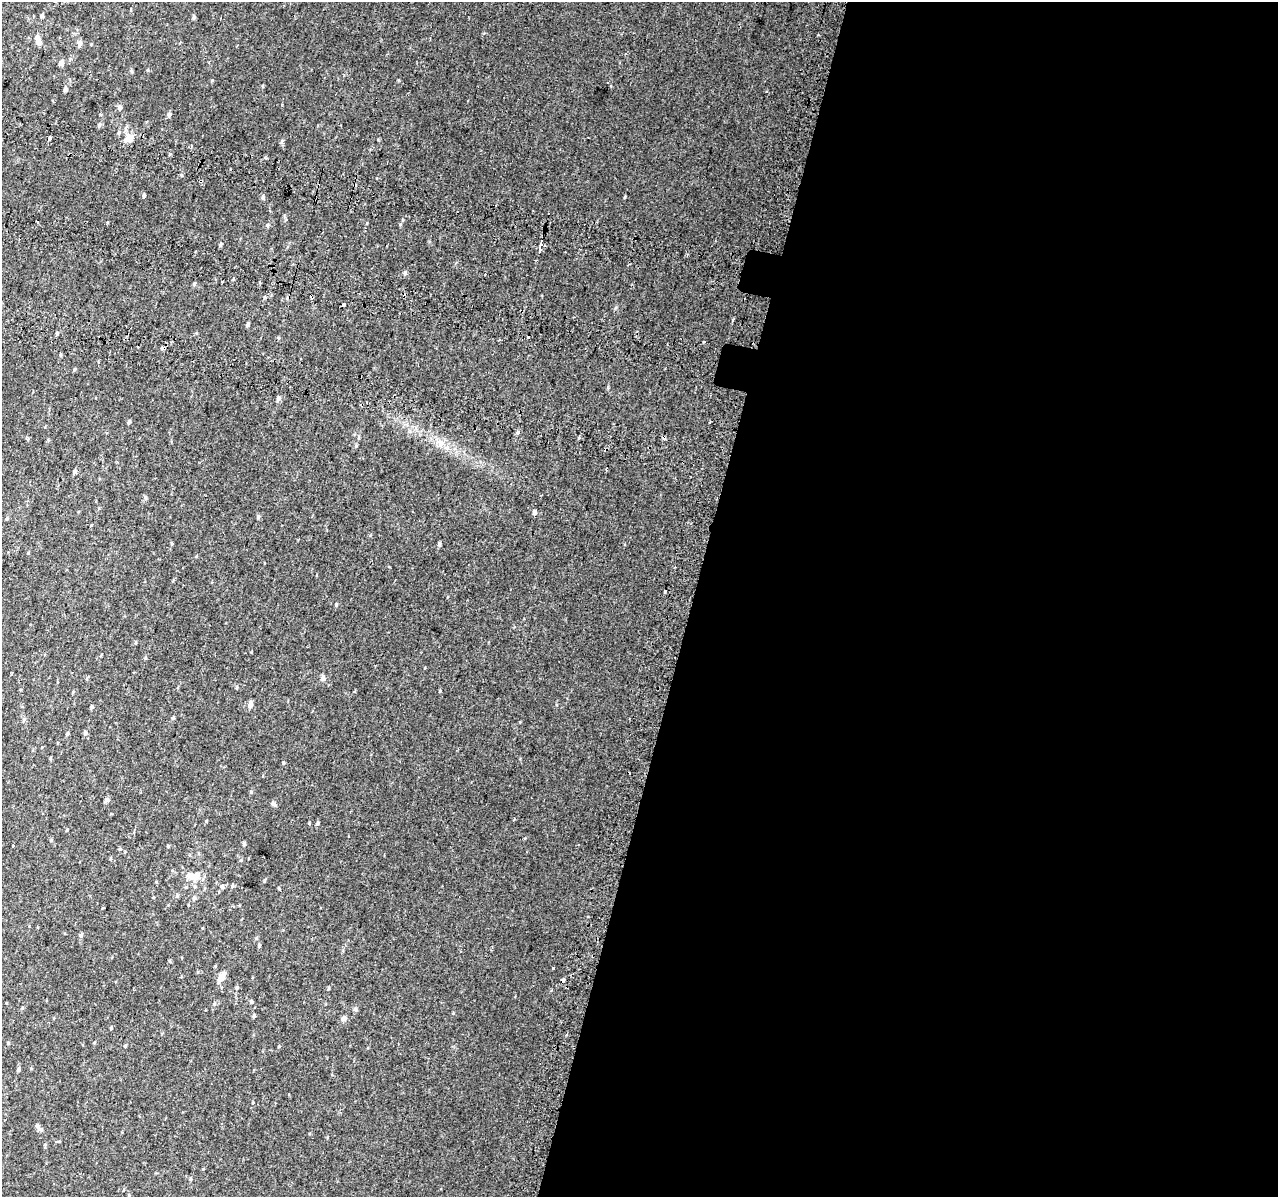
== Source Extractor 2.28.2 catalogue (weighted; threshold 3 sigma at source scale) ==
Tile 12 of 4 x 4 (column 4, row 3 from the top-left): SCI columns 3882-5157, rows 1526-2720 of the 5221 x 5500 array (HDU 1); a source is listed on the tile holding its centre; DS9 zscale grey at full resolution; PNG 1280 x 1199 px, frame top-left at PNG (2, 2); no overlay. Shown black and unused: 46% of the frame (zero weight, under 2 of 3 exposures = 6% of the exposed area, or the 3 px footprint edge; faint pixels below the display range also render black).
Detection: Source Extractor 2.28.2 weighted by HDU 2 'WHT'; one run over the whole footprint, this tile lists its part. Background 0.014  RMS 0.0065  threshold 0.0293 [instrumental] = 3 sigma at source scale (4.5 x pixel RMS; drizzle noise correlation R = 1.50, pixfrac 1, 0.0396/0.0396 arcsec/px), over >= 5 px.
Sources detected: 101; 5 cosmic-ray / hot-pixel residue — not listed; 2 inside a brighter listed object's ellipse — not listed separately; the other 94 listed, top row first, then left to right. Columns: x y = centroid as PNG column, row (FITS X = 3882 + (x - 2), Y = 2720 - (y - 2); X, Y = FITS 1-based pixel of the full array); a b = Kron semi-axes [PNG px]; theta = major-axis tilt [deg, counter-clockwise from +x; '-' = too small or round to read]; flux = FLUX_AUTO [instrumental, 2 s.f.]
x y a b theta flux
42 16 4 4 - 1.3
194 17 6 4 80 1
38 41 9 6 -77 3.4
80 43 7 6 - 2.1
61 63 5 4 - 3.4
132 71 6 4 90 0.76
212 80 4 4 - 0.52
65 89 5 4 - 1.9
120 107 7 5 -75 1.7
169 114 6 5 - 1.6
99 124 6 5 - 1.2
119 132 5 4 - 0.92
129 138 7 7 - 7.7
50 139 4 4 - 1.5
170 154 5 3 - 0.59
144 195 5 4 - 1.1
263 198 6 5 - 1.2
38 221 3 3 - 3.3
267 225 5 5 - 0.98
220 244 5 4 - 0.87
541 244 3 3 - 160
540 249 3 3 - 110
405 273 7 4 63 1.1
222 282 3 3 - 0.84
194 284 5 4 - 0.92
343 304 3 3 - 3.4
248 324 5 4 - 1.2
57 333 4 4 - 0.73
528 337 3 3 - 2.4
703 342 3 3 - 1.3
138 346 3 3 - 1.8
163 348 4 3 - 18
60 355 5 3 - 0.62
75 369 5 3 - 0.62
278 399 7 5 80 1.5
129 421 5 4 - 1
709 422 3 2 - 0.86
358 438 6 3 71 0.71
440 443 14 8 -30 5.3
74 471 6 4 68 1.4
145 497 5 5 - 1
534 512 5 4 - 1.9
258 517 6 5 - 1
7 519 5 4 - 0.77
91 525 3 3 - 3
439 544 4 3 - 1.4
28 553 4 4 - 0.5
665 592 3 3 - 1.2
336 605 5 4 - 0.68
135 643 6 3 90 0.65
145 658 5 4 - 0.65
323 678 10 6 -83 1.7
236 688 5 3 - 0.66
440 691 5 3 - 0.61
250 705 8 6 65 2.5
92 707 5 4 - 0.94
173 718 5 4 - 0.7
85 733 5 5 - 1.4
67 734 5 4 - 0.83
50 759 5 3 - 0.57
283 763 5 4 - 0.75
251 792 4 3 - 0.58
107 800 6 5 - 1.4
273 804 9 4 -42 1.4
206 821 4 4 - 0.49
317 823 5 4 - 0.81
67 830 5 3 - 0.48
51 840 4 4 - 0.55
244 844 5 4 - 0.96
13 845 3 3 - 3.5
120 849 5 4 - 0.71
196 876 19 10 -1 7.7
222 886 6 5 - 1.2
232 886 6 4 85 0.95
279 888 5 3 - 0.53
177 896 6 4 72 0.77
194 898 7 5 80 1.3
81 935 5 5 - 1.4
259 945 5 4 - 0.97
553 968 3 2 - 1.4
221 977 14 7 57 5.1
563 980 3 3 - 7
237 988 5 4 - 0.85
251 1002 6 4 -63 0.9
254 1016 5 4 - 0.9
344 1018 7 6 - 2
111 1028 4 3 - 0.6
8 1043 5 4 - 0.62
125 1046 4 4 - 0.61
279 1046 4 3 - 0.51
18 1070 6 4 76 1
37 1126 10 5 -51 2.2
45 1145 6 4 -90 0.79
190 1179 5 3 - 0.66
Overlapping masked pixels (flux is a lower limit): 2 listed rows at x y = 163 348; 563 980
Unlisted compact peaks at least as high as the median listed source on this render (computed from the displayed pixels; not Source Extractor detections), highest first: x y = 400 224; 355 1009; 181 175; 453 1013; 367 223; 378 140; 282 140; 309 823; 356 446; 398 80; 624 198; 525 838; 615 308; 148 70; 233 279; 253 1102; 203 1169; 410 431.